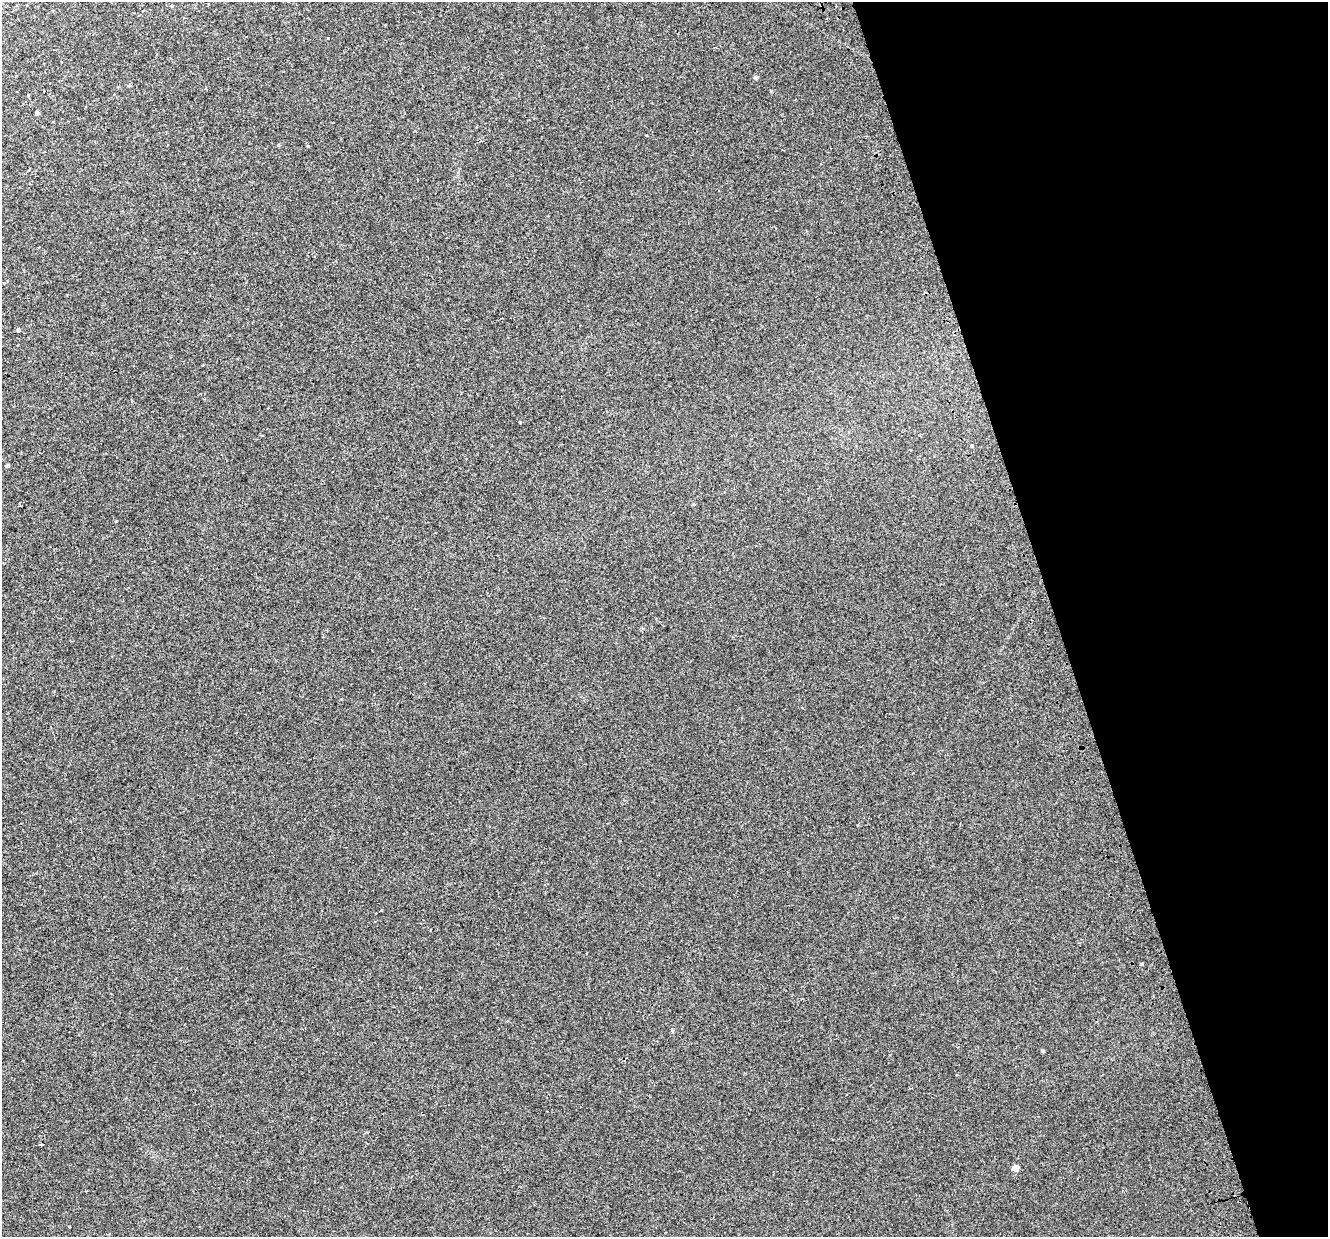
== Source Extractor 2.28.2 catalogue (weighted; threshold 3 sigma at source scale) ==
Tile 12 of 4 x 4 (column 4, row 3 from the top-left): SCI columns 4023-5348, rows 1388-2622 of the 5395 x 5196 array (HDU 1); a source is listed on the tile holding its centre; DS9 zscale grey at full resolution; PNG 1330 x 1239 px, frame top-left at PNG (2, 2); no overlay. Shown black and unused: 21% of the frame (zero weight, under 2 of 3 exposures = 3% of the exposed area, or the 3 px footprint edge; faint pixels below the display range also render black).
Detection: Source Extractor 2.28.2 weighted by HDU 2 'WHT'; one run over the whole footprint, this tile lists its part. Background 0.00414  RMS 0.0062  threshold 0.028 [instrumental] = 3 sigma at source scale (4.5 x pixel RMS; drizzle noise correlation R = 1.50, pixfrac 1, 0.0396/0.0396 arcsec/px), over >= 5 px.
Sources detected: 11; all 11 listed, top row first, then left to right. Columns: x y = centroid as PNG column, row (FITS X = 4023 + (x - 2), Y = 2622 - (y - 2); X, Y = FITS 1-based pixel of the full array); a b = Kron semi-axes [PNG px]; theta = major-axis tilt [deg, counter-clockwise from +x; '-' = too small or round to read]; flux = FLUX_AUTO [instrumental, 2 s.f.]
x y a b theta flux
756 77 4 4 - 1.7
37 113 4 4 - 1.5
278 145 4 4 - 0.56
18 330 4 4 - 0.82
519 422 3 3 - 1
972 445 3 3 - 3.3
8 466 5 4 - 0.87
1141 964 3 3 - 3.7
1043 1051 5 4 - 0.75
42 1144 3 2 - 0.53
1015 1168 5 4 - 7.1
Unlisted compact peaks at least as high as the median listed source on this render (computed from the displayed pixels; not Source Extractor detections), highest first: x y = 328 38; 308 146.